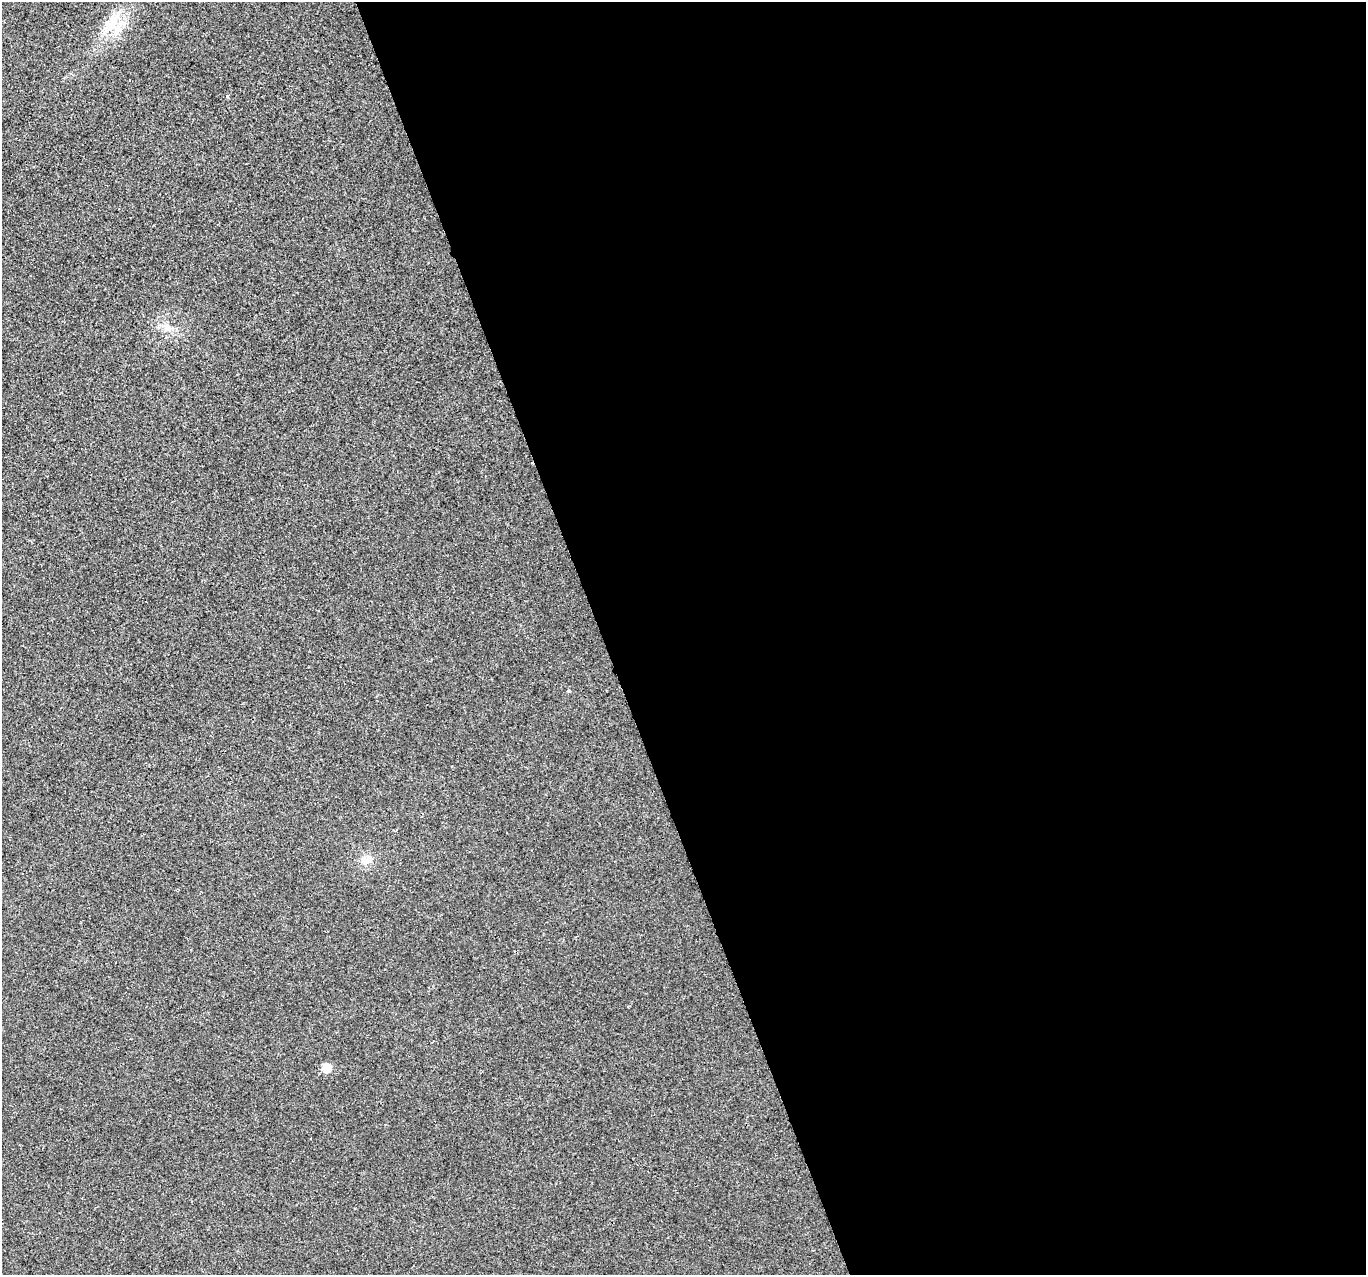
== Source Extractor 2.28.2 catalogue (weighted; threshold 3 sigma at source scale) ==
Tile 8 of 4 x 4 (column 4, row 2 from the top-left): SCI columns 4092-5455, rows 2672-3944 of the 5455 x 5287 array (HDU 1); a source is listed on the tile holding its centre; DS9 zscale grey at full resolution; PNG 1368 x 1277 px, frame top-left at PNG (2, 2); no overlay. Shown black and unused: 56% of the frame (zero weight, under 2 of 3 exposures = <1% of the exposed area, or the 3 px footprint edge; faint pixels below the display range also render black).
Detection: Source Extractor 2.28.2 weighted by HDU 2 'WHT'; one run over the whole footprint, this tile lists its part. Background 0.0183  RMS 0.006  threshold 0.0268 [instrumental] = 3 sigma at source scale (4.5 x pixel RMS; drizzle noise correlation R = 1.50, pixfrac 1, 0.0396/0.0396 arcsec/px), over >= 5 px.
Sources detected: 6; all 6 listed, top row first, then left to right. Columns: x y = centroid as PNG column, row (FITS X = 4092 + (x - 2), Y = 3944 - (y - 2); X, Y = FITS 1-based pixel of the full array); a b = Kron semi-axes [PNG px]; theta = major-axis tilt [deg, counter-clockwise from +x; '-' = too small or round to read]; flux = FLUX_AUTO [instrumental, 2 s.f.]
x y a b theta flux
113 23 31 15 61 17
227 96 3 3 - 4.3
167 328 10 8 -31 3.8
568 691 4 3 - 4.6
365 861 14 10 -3 5.3
326 1068 8 7 - 9.6